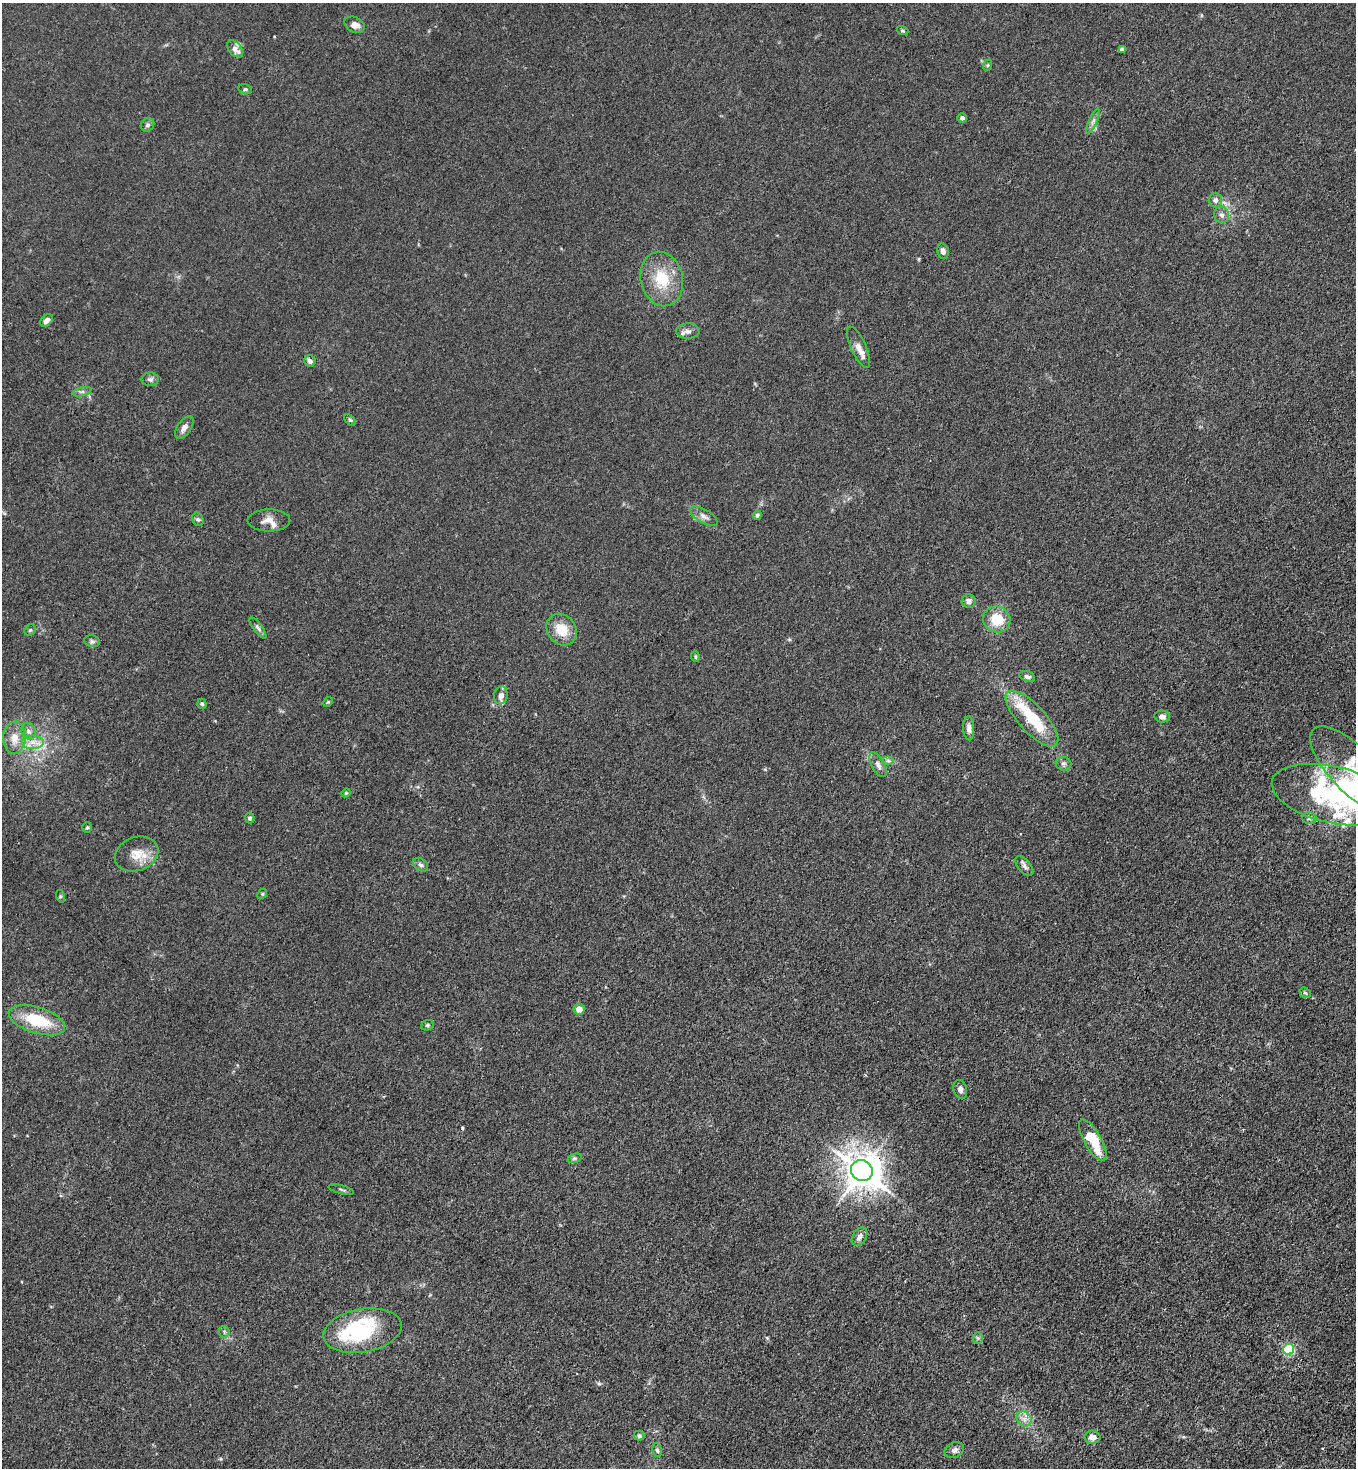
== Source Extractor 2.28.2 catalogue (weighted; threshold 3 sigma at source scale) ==
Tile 6 of 4 x 4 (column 2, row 2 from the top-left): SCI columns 1580-2933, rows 2992-4457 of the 6007 x 5985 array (HDU 1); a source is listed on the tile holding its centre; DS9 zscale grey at full resolution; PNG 1358 x 1470 px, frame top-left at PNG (2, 3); each listed source drawn as its Kron ellipse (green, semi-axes under 4 px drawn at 4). Shown black and unused: <1% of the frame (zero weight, under 3 of 4 exposures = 7% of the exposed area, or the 3 px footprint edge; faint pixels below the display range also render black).
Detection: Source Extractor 2.28.2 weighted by HDU 2 'WHT'; one run over the whole footprint, this tile lists its part. Background 0.0208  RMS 0.0028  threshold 0.0127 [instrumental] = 3 sigma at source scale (4.5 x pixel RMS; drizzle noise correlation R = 1.50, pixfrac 1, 0.05/0.05 arcsec/px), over >= 5 px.
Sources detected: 87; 4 inside a brighter object's white glare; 1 cosmic-ray / hot-pixel residue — neither listed nor drawn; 7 inside a brighter listed object's ellipse — not listed separately; the other 75 listed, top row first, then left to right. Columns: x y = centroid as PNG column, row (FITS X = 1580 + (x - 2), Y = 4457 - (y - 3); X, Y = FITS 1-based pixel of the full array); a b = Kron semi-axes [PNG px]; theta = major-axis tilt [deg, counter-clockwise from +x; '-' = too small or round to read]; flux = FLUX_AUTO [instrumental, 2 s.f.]
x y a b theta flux
355 25 10 7 -27 1.7
902 31 6 4 -19 0.4
235 49 10 6 -49 2
1122 49 4 4 - 1.3
988 65 6 3 71 0.35
245 89 7 5 -11 0.53
962 118 4 4 - 0.92
1093 121 13 4 66 1.1
147 125 7 6 - 0.75
1215 200 7 6 - 0.95
1222 215 8 7 - 1.1
943 251 8 6 -80 1.2
662 279 27 21 -77 10
47 320 7 5 45 1.3
688 331 12 7 2 1.4
859 347 22 7 -66 2.6
310 361 6 5 - 0.98
150 379 8 7 - 0.9
82 392 10 4 13 0.66
350 420 7 4 -44 0.44
184 427 13 7 55 1.7
757 515 4 4 - 0.86
704 516 15 6 -31 1.5
198 519 7 5 -66 0.62
269 520 21 11 0 2.7
969 601 7 6 - 1.4
997 619 14 12 -22 7.1
258 628 13 4 -53 0.78
30 630 6 5 - 0.44
562 630 17 14 -53 5.9
92 641 8 6 -12 0.67
695 657 5 3 - 0.39
1027 676 8 5 -22 0.96
501 695 9 6 80 1.3
328 702 5 4 - 0.33
202 704 5 4 - 0.52
1162 716 8 6 -8 1.2
1032 719 36 13 -47 15
969 728 12 5 -87 1.3
28 731 8 7 - 1
14 738 16 11 88 3.7
33 742 11 7 0 2.2
888 761 6 4 0 0.54
1063 764 8 7 - 0.8
878 765 13 6 -62 1.4
1353 770 57 22 -46 16
346 793 5 4 - 0.34
1332 795 62 28 -13 41
250 818 5 5 - 0.52
1309 818 7 6 - 0.72
87 827 5 5 - 0.42
137 854 22 17 21 4.9
420 865 8 6 -37 0.79
1024 866 12 6 -48 1.1
262 894 5 4 - 0.36
60 896 6 4 -72 0.36
1305 993 6 5 - 0.46
579 1009 5 5 - 2.2
37 1020 29 13 -17 12
427 1025 6 5 - 0.47
960 1089 9 6 -71 1
1093 1140 23 8 -60 11
574 1158 7 4 19 0.43
862 1171 11 10 - 590
341 1190 13 2 -14 0.48
859 1237 10 6 58 1.5
363 1331 39 21 10 25
224 1332 6 5 - 0.45
978 1338 6 5 - 0.51
1289 1349 5 5 - 28
1024 1419 8 6 -45 1.4
639 1436 5 5 - 0.55
1092 1437 8 6 -1 1.7
657 1450 7 4 -78 0.53
954 1450 10 7 26 1.2
Overlapping masked pixels (flux is a lower limit): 2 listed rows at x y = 862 1171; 363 1331
Isophote crosses this tile's border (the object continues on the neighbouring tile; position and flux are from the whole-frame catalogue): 1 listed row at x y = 1353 770